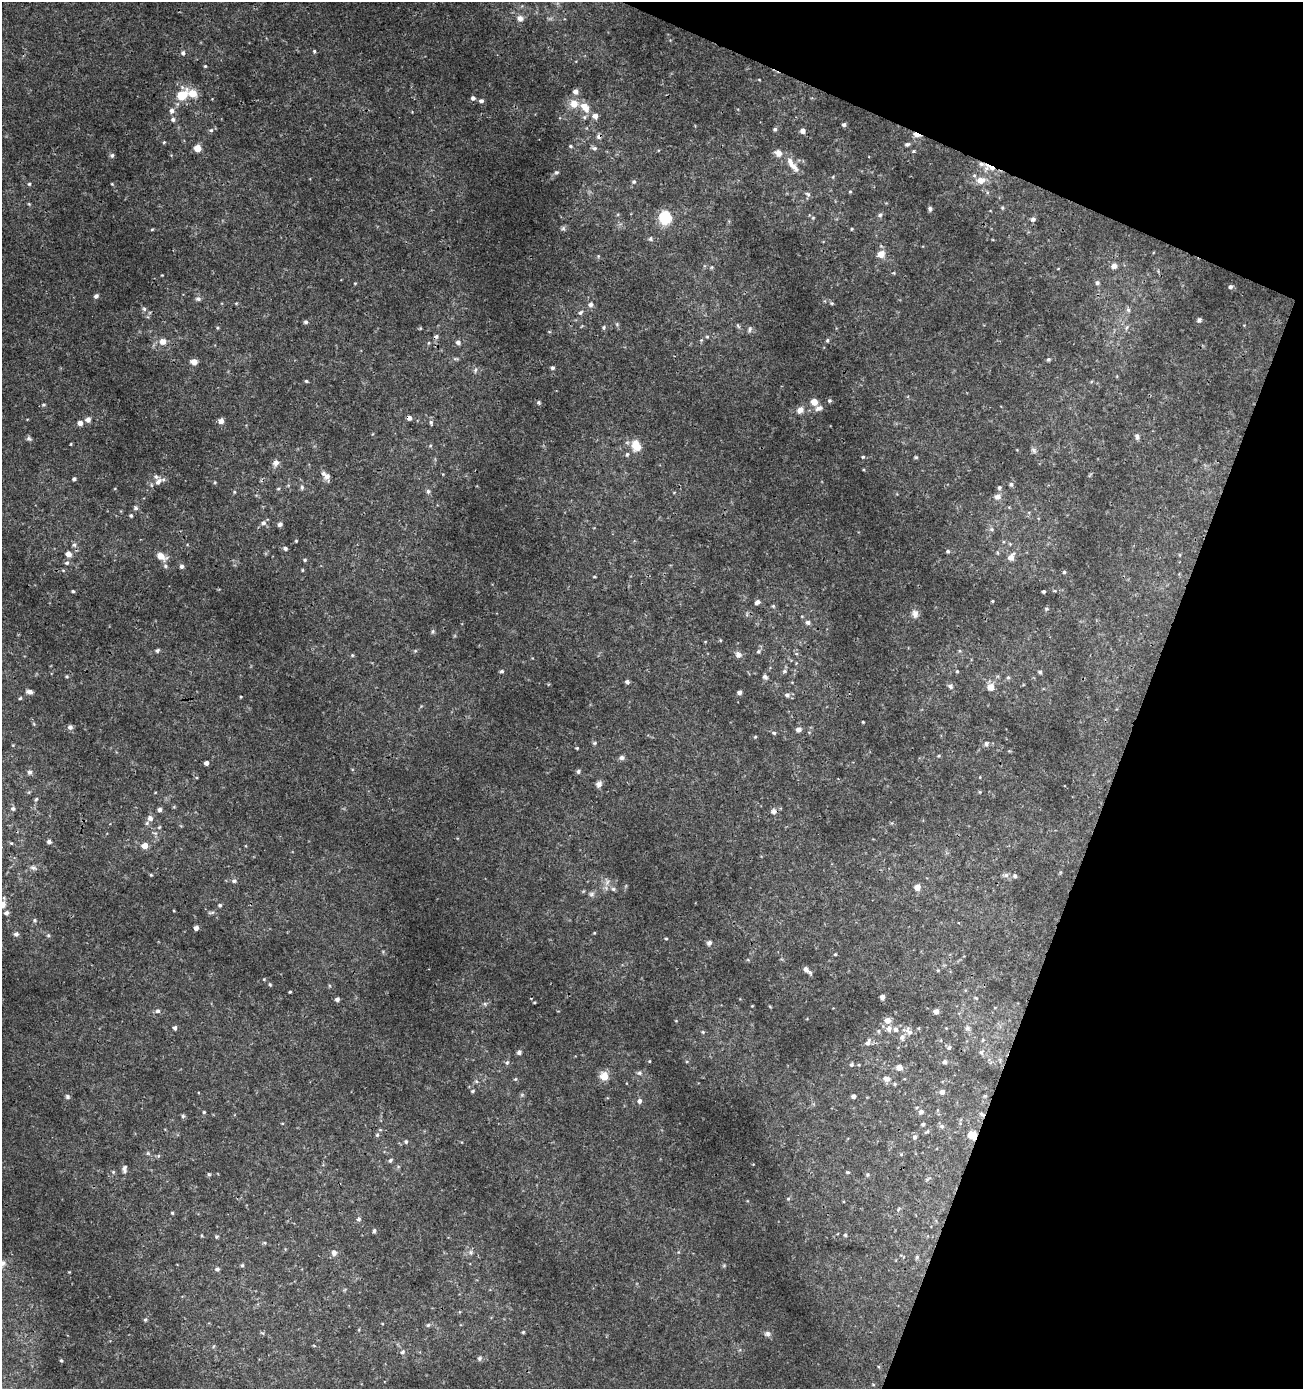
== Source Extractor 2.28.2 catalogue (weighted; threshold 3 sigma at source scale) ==
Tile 8 of 4 x 4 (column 4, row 2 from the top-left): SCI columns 4181-5481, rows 2776-4162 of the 5692 x 5560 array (HDU 1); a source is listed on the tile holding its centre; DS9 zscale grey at full resolution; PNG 1305 x 1391 px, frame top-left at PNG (2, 2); no overlay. Shown black and unused: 19% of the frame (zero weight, under 3 of 4 exposures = <1% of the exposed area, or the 3 px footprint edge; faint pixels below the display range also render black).
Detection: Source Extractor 2.28.2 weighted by HDU 2 'WHT'; one run over the whole footprint, this tile lists its part. Background 0.00165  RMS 9.3e-04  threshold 0.0042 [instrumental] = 3 sigma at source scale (4.5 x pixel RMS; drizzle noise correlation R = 1.50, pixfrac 1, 0.0396/0.0396 arcsec/px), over >= 5 px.
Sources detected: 280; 7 inside a brighter listed object's ellipse — not listed separately; the other 273 listed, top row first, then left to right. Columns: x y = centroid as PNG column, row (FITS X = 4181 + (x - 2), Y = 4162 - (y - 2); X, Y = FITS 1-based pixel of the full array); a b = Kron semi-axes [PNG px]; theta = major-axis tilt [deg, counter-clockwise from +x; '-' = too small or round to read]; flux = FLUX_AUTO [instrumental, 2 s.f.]
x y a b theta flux
520 18 7 6 - 0.51
314 51 4 4 - 0.12
183 53 5 5 - 0.23
205 66 4 4 - 0.094
576 92 6 5 - 0.49
192 93 12 9 -18 1.2
182 95 10 7 38 2.5
473 98 5 5 - 0.27
481 101 6 5 - 0.25
574 104 11 10 - 1.1
585 107 14 9 -55 1.1
172 111 6 6 - 0.36
595 116 6 6 - 0.48
173 119 6 5 - 0.24
844 124 4 4 - 0.2
775 129 5 4 - 0.17
211 130 7 5 1 0.2
803 131 5 5 - 0.39
917 135 8 4 -21 0.71
599 136 7 6 - 0.28
164 142 4 4 - 0.11
907 144 6 4 17 0.2
570 146 5 4 - 0.14
197 148 5 5 - 1.6
594 148 7 6 - 0.24
913 151 5 4 - 0.099
778 153 8 7 - 0.65
112 155 7 5 74 0.18
795 168 19 7 -48 0.69
989 168 19 9 -11 1.2
556 172 6 5 - 0.17
980 180 11 9 -2 0.93
634 182 5 5 - 0.16
29 184 5 4 - 0.12
112 184 4 3 - 0.073
850 192 4 4 - 0.089
987 192 5 3 - 0.12
808 194 8 5 -27 0.19
930 208 5 4 - 0.22
1002 208 5 4 - 0.13
880 215 6 5 - 0.22
665 218 12 11 - 2.9
813 218 6 4 -45 0.12
1033 219 6 6 - 0.31
563 228 6 5 - 0.19
852 229 4 3 - 0.087
650 239 6 4 73 0.14
881 254 10 9 - 0.79
1114 266 8 7 - 0.4
712 267 6 4 88 0.11
355 283 4 4 - 0.079
1097 283 6 5 - 0.21
1230 287 5 5 - 0.2
96 296 5 5 - 0.25
198 299 7 6 - 0.25
236 303 5 3 - 0.088
832 303 5 4 - 0.11
591 304 6 6 - 0.35
144 309 6 5 - 0.19
1128 310 7 5 -68 0.22
581 312 7 6 - 0.21
1199 320 6 5 - 0.19
306 322 5 5 - 0.2
738 326 7 4 -46 0.14
604 327 5 5 - 0.15
217 328 4 4 - 0.1
750 329 8 5 73 0.21
436 336 7 5 20 0.24
707 337 5 4 - 0.11
701 340 4 4 - 0.11
827 340 5 4 - 0.15
163 342 7 7 - 0.7
458 342 6 6 - 0.32
1048 359 4 4 - 0.14
194 362 7 6 - 0.61
552 368 5 4 - 0.17
475 370 8 3 77 0.15
306 381 4 3 - 0.12
829 401 5 5 - 0.16
539 402 5 5 - 0.15
814 402 5 5 - 1.1
43 405 6 4 6 0.14
818 408 12 7 19 0.44
800 410 10 7 59 0.49
409 418 5 5 - 0.34
88 420 6 6 - 0.44
221 421 5 5 - 0.54
431 422 8 5 -81 0.2
80 423 5 5 - 0.53
1137 436 9 5 -81 0.23
29 438 7 5 -26 0.2
71 444 4 2 - 0.072
636 446 10 8 -63 1.6
1034 450 9 6 -52 0.22
627 454 6 5 - 0.14
863 457 5 4 - 0.11
916 457 5 4 - 0.1
275 463 10 8 35 0.4
327 476 8 7 - 0.5
74 479 4 4 - 0.19
158 481 13 7 39 0.56
215 482 5 3 - 0.084
1011 484 6 5 - 0.2
302 487 6 5 - 0.19
999 488 5 5 - 0.17
278 489 5 3 - 0.11
428 491 6 5 - 0.2
234 492 5 3 - 0.091
998 497 9 8 - 0.48
135 508 6 5 - 0.19
131 515 5 4 - 0.13
263 523 6 6 - 0.3
280 524 5 5 - 0.31
992 529 7 5 -22 0.2
296 541 4 4 - 0.085
74 545 7 5 -89 0.24
285 548 5 4 - 0.22
948 551 5 4 - 0.15
68 554 7 6 - 0.57
161 556 10 7 -29 0.91
1011 557 9 7 55 0.68
305 560 5 4 - 0.12
67 563 6 5 - 0.19
165 566 6 5 - 0.18
181 566 5 5 - 0.25
63 570 5 3 - 0.082
302 570 5 3 - 0.084
1064 572 4 4 - 0.12
594 577 4 3 - 0.085
73 591 4 3 - 0.12
1043 592 3 3 - 0.18
992 601 3 3 - 0.085
757 602 7 5 32 0.32
773 606 5 4 - 0.13
1046 609 5 5 - 0.12
915 614 11 9 -87 0.5
808 622 6 5 - 0.29
432 631 7 4 81 0.15
157 650 5 4 - 0.15
758 651 6 6 - 0.17
796 653 6 4 -20 0.12
352 655 4 4 - 0.11
738 655 8 7 - 0.4
502 671 5 4 - 0.15
785 671 7 5 15 0.21
957 671 4 4 - 0.11
1040 672 6 4 -14 0.15
67 677 5 3 - 0.1
765 677 6 6 - 0.26
1008 677 6 5 - 0.15
627 682 5 4 - 0.22
950 686 7 6 - 0.24
991 687 8 8 - 0.8
30 692 7 5 -11 0.35
739 692 4 4 - 0.33
787 695 7 6 - 0.3
241 697 4 3 - 0.079
20 698 5 4 - 0.11
863 722 3 2 - 0.07
70 727 6 6 - 0.31
798 729 5 5 - 0.5
774 733 5 4 - 0.15
755 737 4 4 - 0.099
595 743 5 5 - 0.13
986 744 7 6 - 0.26
13 745 4 4 - 0.075
577 748 3 3 - 0.094
622 758 7 6 - 0.26
206 763 4 4 - 0.34
578 771 6 5 - 0.16
29 772 6 6 - 0.26
599 784 8 7 - 0.39
36 799 5 4 - 0.14
13 809 5 5 - 0.21
160 809 4 4 - 0.28
774 811 8 7 - 0.35
150 818 6 6 - 0.42
159 827 6 4 44 0.11
49 842 5 5 - 0.26
11 843 5 4 - 0.1
145 846 5 5 - 0.94
33 868 10 6 -21 0.29
151 875 4 4 - 0.1
1006 875 7 6 - 0.25
1015 876 5 5 - 0.21
234 881 6 5 - 0.21
607 882 8 4 54 0.26
917 887 5 5 - 0.84
613 889 6 5 - 0.19
591 894 8 6 16 0.25
2 905 7 6 - 0.75
220 905 4 4 - 0.14
6 913 6 5 - 0.3
211 913 10 4 1 0.17
34 920 6 5 - 0.16
196 928 4 4 - 0.38
16 934 6 5 - 0.28
48 935 5 4 - 0.14
666 939 3 3 - 0.1
709 943 7 6 - 0.26
835 954 4 3 - 0.1
806 969 7 6 - 0.47
270 984 5 4 - 0.1
290 992 3 2 - 0.11
882 997 5 4 - 0.41
976 998 5 3 - 0.099
337 999 4 4 - 0.28
534 1002 4 3 - 0.085
485 1004 6 5 - 0.16
158 1011 7 6 - 0.23
936 1011 5 4 - 0.54
888 1020 6 5 - 0.8
175 1028 5 4 - 0.25
889 1028 8 6 79 0.46
967 1028 8 6 -12 0.23
896 1029 7 6 - 0.3
878 1031 6 4 -90 0.12
909 1031 14 8 -58 0.49
703 1032 4 4 - 0.1
902 1037 7 7 - 0.39
868 1043 8 6 42 0.37
949 1048 6 6 - 0.22
519 1052 6 5 - 0.21
981 1052 6 5 - 0.16
649 1061 5 3 - 0.08
945 1062 5 5 - 0.27
507 1063 6 4 68 0.17
851 1065 5 5 - 0.15
899 1067 5 5 - 0.81
639 1073 6 5 - 0.19
604 1076 11 10 - 0.88
515 1079 5 5 - 0.11
887 1079 9 7 -10 0.42
476 1081 5 4 - 0.14
895 1084 4 4 - 0.11
473 1091 5 4 - 0.11
942 1092 5 5 - 0.38
853 1096 4 4 - 0.33
67 1097 6 6 - 0.19
639 1101 6 5 - 0.31
204 1112 4 4 - 0.11
921 1112 6 5 - 0.31
982 1114 9 5 -38 0.21
183 1116 5 5 - 0.14
923 1124 4 3 - 0.16
942 1126 7 6 - 0.23
927 1131 8 4 28 0.14
377 1135 5 4 - 0.14
972 1135 7 6 - 1.6
915 1137 5 4 - 0.26
406 1142 5 5 - 0.16
390 1160 6 4 86 0.16
125 1171 8 6 -73 0.24
848 1172 4 3 - 0.11
209 1174 6 4 -29 0.12
868 1175 5 3 - 0.11
788 1199 5 4 - 0.1
172 1213 4 3 - 0.1
358 1219 5 5 - 0.22
374 1231 5 4 - 0.16
845 1235 5 4 - 0.14
217 1237 5 4 - 0.13
334 1253 8 7 - 0.37
917 1257 5 4 - 0.12
242 1265 5 4 - 0.13
217 1269 6 5 - 0.23
145 1320 5 5 - 0.14
428 1325 5 5 - 0.15
523 1332 4 4 - 0.1
767 1333 8 7 - 0.29
402 1352 7 5 36 0.18
479 1358 7 6 - 0.18
61 1360 4 3 - 0.12
Overlapping masked pixels (flux is a lower limit): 7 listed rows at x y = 917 135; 599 136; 989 168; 436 336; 409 418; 982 1114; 972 1135
Isophote crosses this tile's border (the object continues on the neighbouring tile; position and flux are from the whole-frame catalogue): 2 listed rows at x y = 2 905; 6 913